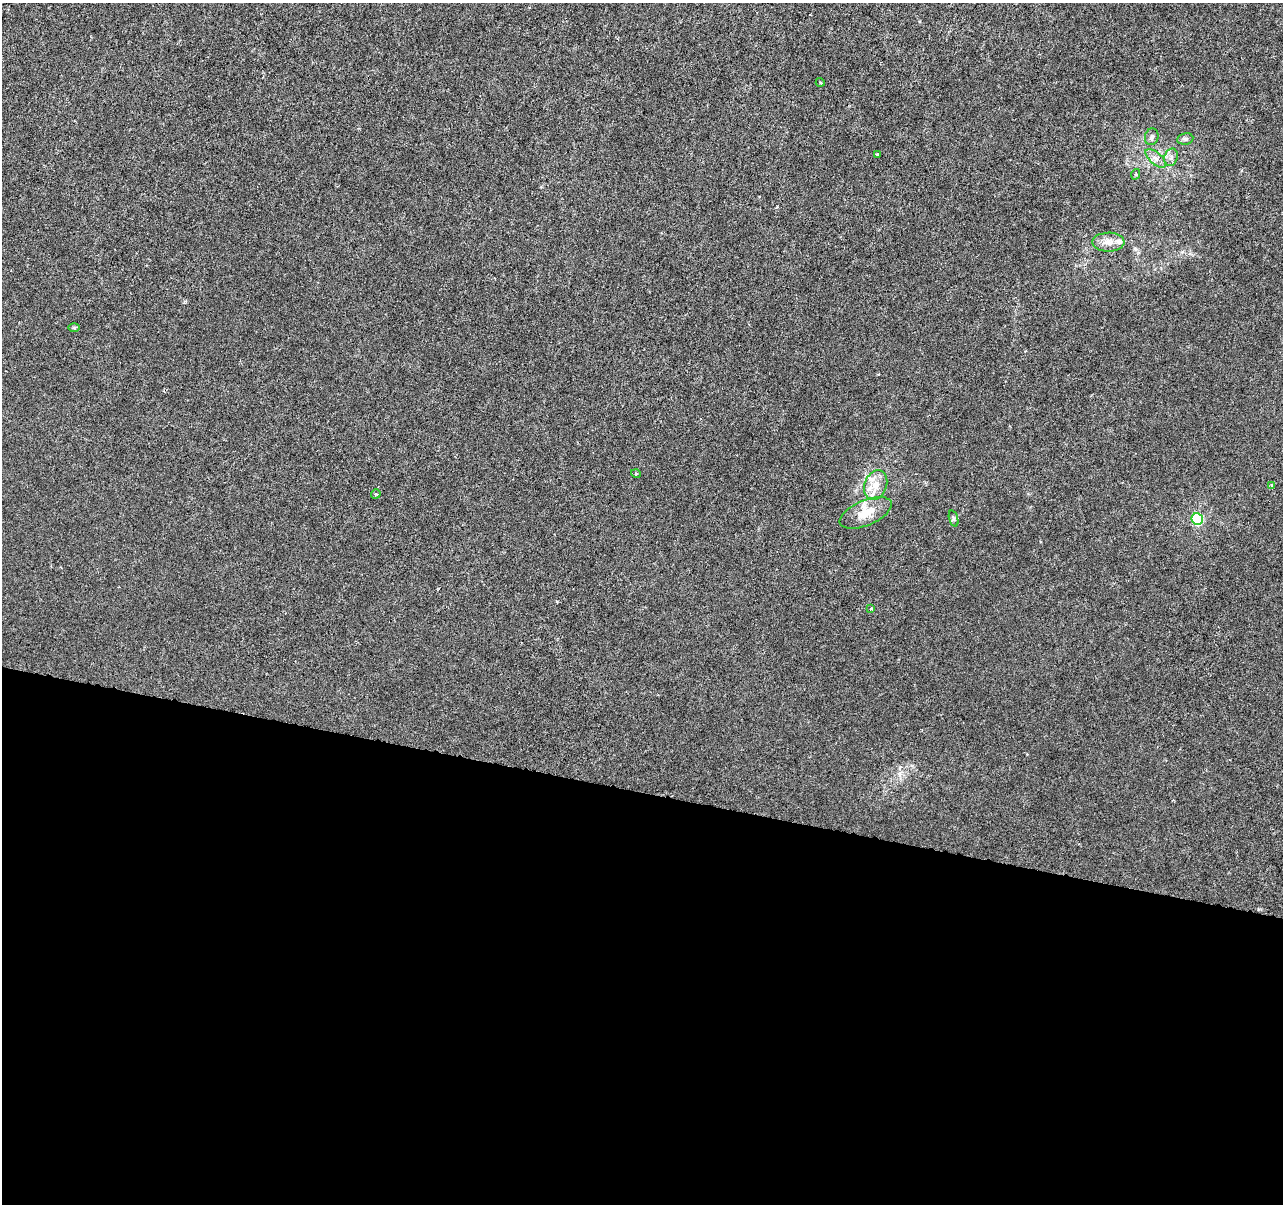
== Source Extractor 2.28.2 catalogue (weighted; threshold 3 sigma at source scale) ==
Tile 14 of 4 x 4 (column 2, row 4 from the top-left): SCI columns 1289-2569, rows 284-1485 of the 5130 x 5314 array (HDU 1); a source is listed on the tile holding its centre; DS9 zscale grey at full resolution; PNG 1285 x 1206 px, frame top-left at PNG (2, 3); each listed source drawn as its Kron ellipse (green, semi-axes under 4 px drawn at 4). Shown black and unused: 34% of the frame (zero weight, under 3 of 6 exposures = <1% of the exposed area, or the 3 px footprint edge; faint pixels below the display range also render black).
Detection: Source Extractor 2.28.2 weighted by HDU 2 'WHT'; one run over the whole footprint, this tile lists its part. Background -1.39e-04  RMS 0.0012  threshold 0.0051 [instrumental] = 3 sigma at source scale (4.09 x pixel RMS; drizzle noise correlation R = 1.36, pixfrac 0.8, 0.0396/0.0396 arcsec/px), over >= 5 px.
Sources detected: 19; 2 inside a brighter listed object's ellipse — not listed separately; the other 17 listed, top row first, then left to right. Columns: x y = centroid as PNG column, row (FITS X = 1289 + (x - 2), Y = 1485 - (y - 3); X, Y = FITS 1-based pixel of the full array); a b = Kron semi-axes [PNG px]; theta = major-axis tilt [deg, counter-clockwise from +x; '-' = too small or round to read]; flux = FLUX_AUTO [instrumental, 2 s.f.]
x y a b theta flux
820 82 4 3 - 0.1
1152 137 8 6 74 0.37
1185 139 8 5 9 0.29
877 154 3 2 - 0.12
1171 157 9 6 73 0.48
1156 158 12 6 -42 0.61
1136 174 5 3 - 0.12
1108 242 16 9 1 0.98
74 328 6 4 1 0.16
636 474 5 3 - 0.1
876 485 15 11 70 1.5
1272 485 3 3 - 0.44
376 494 4 4 - 0.15
866 513 28 12 23 2.3
954 519 8 3 -71 0.19
1197 519 6 5 - 12
871 609 4 3 - 0.12
Unlisted compact peaks at least as high as the median listed source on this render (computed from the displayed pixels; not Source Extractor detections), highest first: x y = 557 601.